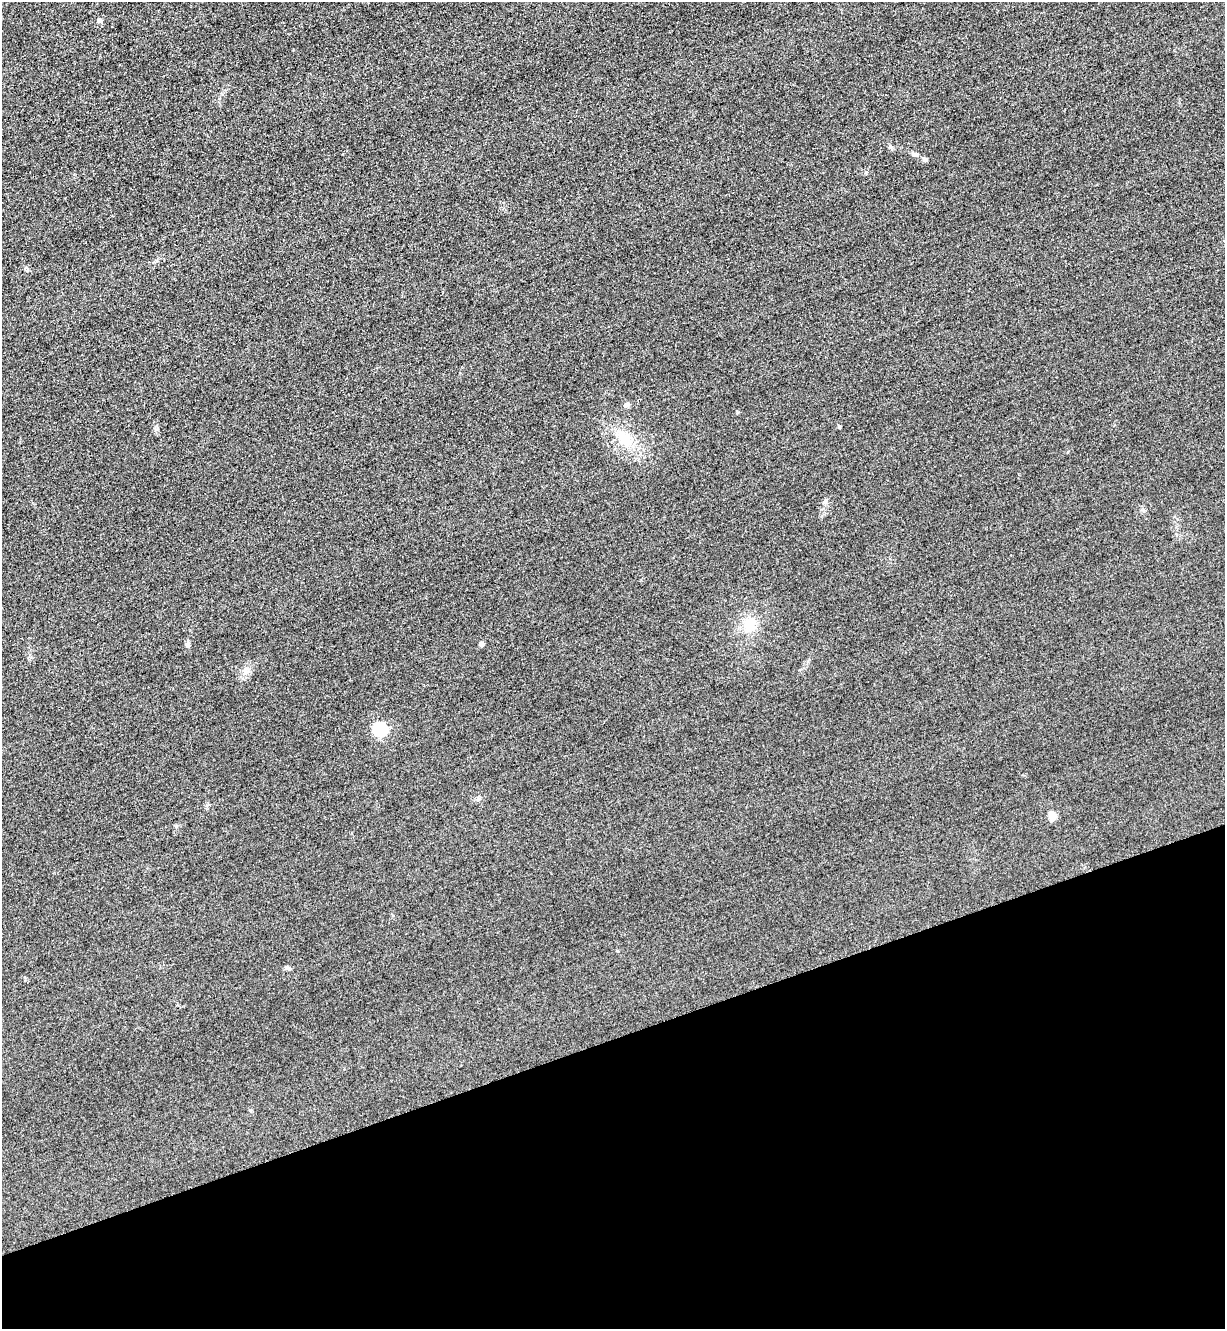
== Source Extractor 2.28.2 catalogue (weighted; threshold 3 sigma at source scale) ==
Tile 14 of 4 x 4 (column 2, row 4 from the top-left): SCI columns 1516-2738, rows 30-1356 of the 5349 x 5365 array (HDU 1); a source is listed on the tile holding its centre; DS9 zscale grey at full resolution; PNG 1227 x 1331 px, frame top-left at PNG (2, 2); no overlay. Shown black and unused: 22% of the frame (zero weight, under 3 of 4 exposures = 3% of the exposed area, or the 3 px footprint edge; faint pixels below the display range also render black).
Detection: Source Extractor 2.28.2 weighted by HDU 2 'WHT'; one run over the whole footprint, this tile lists its part. Background 0.0587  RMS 0.017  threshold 0.0753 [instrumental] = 3 sigma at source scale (4.5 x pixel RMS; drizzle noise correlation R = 1.50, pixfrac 1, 0.05/0.05 arcsec/px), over >= 5 px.
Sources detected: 14; all 14 listed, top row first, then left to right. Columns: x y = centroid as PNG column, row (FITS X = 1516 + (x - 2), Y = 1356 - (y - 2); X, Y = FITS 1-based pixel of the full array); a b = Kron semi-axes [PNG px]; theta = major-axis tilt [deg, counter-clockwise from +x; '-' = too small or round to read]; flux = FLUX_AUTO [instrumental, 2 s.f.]
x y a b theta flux
99 20 7 5 -85 3.2
890 147 6 5 - 2.9
914 154 7 5 1 3.7
627 405 8 6 25 4.5
839 427 4 3 - 2.5
624 439 21 18 -49 41
825 501 8 5 63 4.1
749 625 21 16 66 32
187 644 9 5 72 4
481 644 5 5 - 5.5
380 729 7 6 - 220
478 799 7 5 47 3.1
1052 815 9 8 - 12
288 968 7 4 -18 3
Unlisted compact peaks at least as high as the median listed source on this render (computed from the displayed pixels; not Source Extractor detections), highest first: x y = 737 412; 156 429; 866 172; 924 160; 176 826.